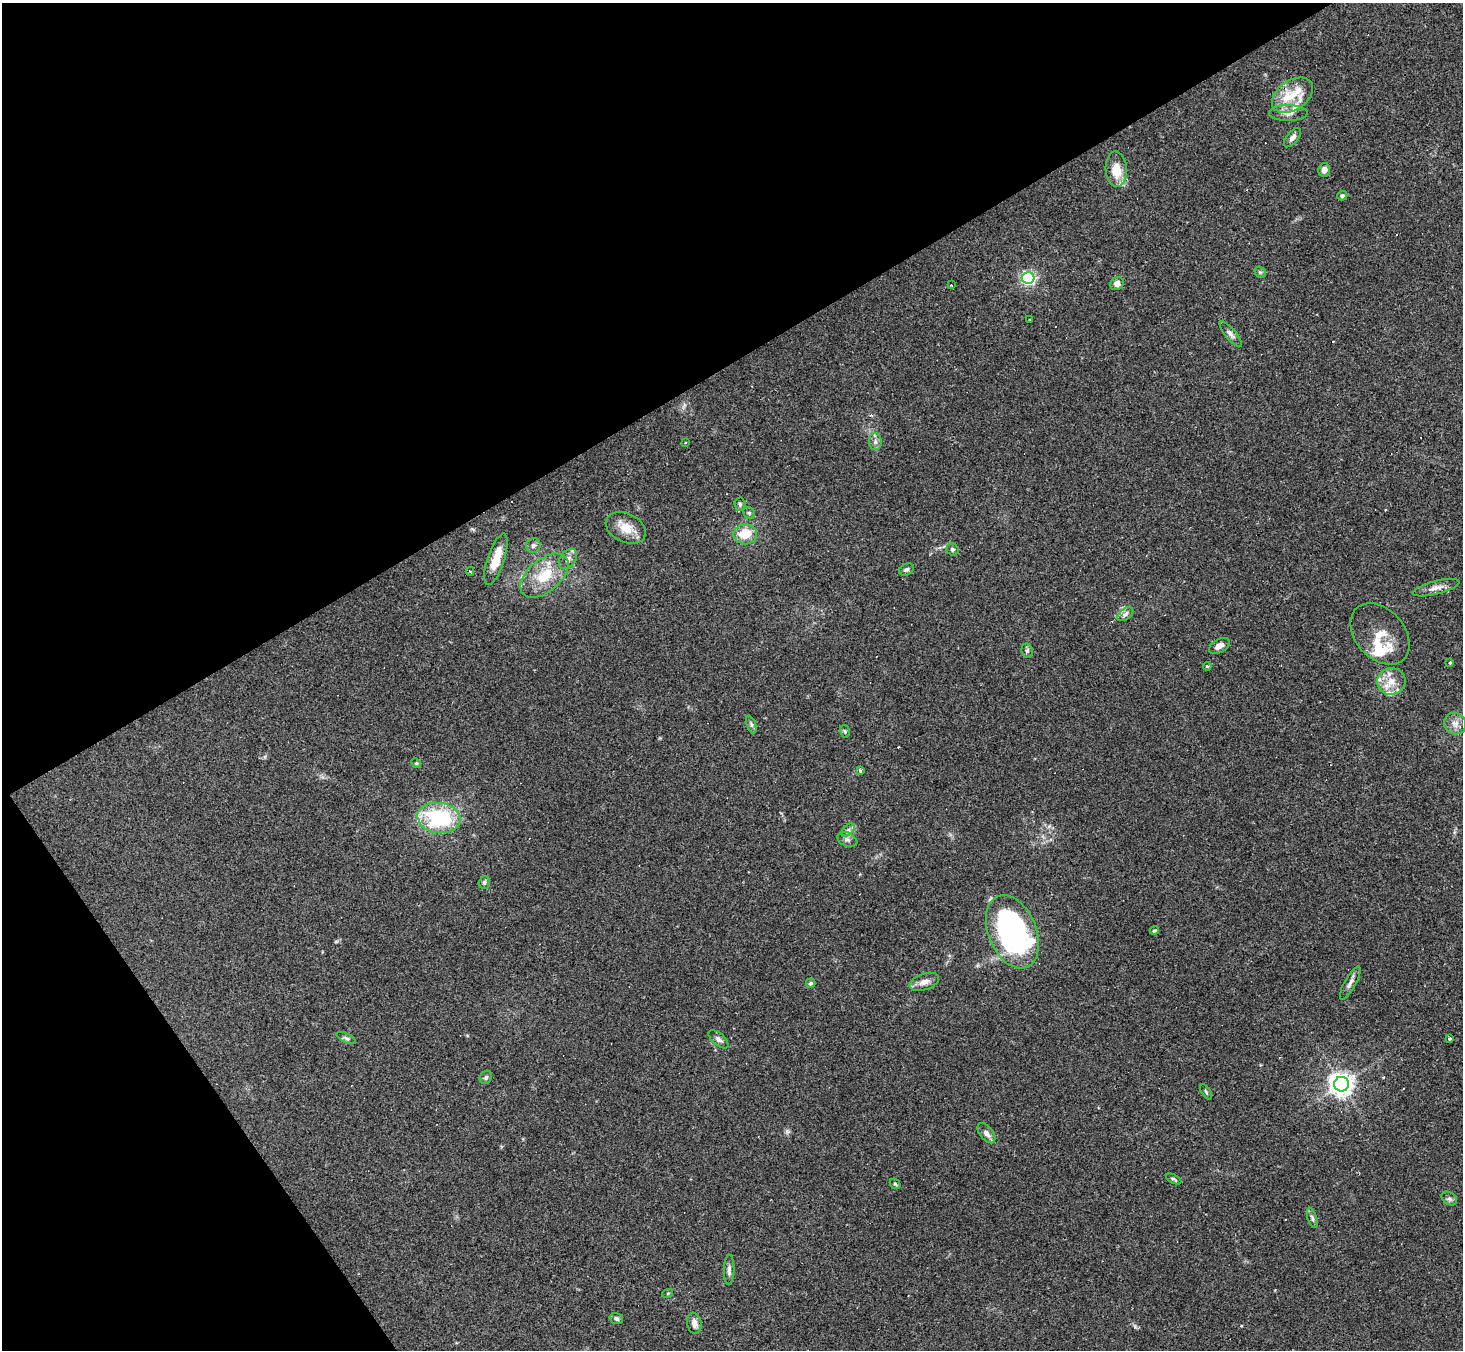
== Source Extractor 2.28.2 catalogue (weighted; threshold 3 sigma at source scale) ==
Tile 5 of 4 x 4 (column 1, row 2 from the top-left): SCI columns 1-1461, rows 2987-4334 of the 5843 x 5835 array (HDU 1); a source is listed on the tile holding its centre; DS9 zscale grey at full resolution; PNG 1465 x 1352 px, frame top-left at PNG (2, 3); each listed source drawn as its Kron ellipse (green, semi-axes under 4 px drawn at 4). Shown black and unused: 33% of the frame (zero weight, under 2 of 3 exposures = <1% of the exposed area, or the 3 px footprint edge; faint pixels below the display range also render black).
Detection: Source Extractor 2.28.2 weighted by HDU 2 'WHT'; one run over the whole footprint, this tile lists its part. Background 0.101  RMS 0.0084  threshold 0.0379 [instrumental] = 3 sigma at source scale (4.5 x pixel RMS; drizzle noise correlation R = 1.50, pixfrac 1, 0.05/0.05 arcsec/px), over >= 5 px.
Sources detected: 77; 9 cosmic-ray / hot-pixel residue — neither listed nor drawn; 6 inside a brighter listed object's ellipse — not listed separately; the other 62 listed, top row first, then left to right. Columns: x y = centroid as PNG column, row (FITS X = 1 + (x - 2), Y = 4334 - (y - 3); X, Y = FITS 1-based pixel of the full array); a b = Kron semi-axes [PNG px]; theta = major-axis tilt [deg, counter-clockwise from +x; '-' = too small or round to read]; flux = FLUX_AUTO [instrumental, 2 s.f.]
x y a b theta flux
1292 95 23 14 34 21
1288 113 19 8 -1 6.3
1293 138 11 6 50 3.2
1116 169 17 10 -87 17
1324 170 7 6 - 4.2
1342 196 5 4 - 1.7
1260 272 6 5 - 1.4
1028 278 6 6 - 180
1117 283 7 6 - 4.2
951 285 3 2 - 1.8
1030 320 3 2 - 0.93
1231 334 16 5 -51 3.6
685 442 3 2 - 0.94
875 442 8 6 -88 2.9
740 504 6 5 - 1.6
749 513 6 5 - 1.4
626 528 21 14 -25 14
745 534 12 10 0 17
533 546 7 7 - 2.4
952 549 6 5 - 1.8
496 559 27 8 72 16
568 559 11 7 50 4.2
906 570 8 5 29 2
470 571 4 3 - 1.4
544 576 28 16 40 26
1436 588 24 6 14 6.3
1125 614 9 5 38 3
1380 634 35 24 -48 21
1219 646 11 6 30 5.1
1027 651 7 5 -83 2.2
1450 662 3 3 - 1.4
1207 666 4 3 - 1.3
1391 681 14 13 - 11
751 724 9 4 -69 1.8
1455 724 11 10 - 5.9
845 731 6 5 - 1.3
416 763 5 4 - 0.98
860 771 3 3 - 2.3
439 818 21 15 -8 72
848 830 8 4 45 2.3
847 840 10 7 -23 2.9
484 882 6 5 - 1.5
1154 930 4 4 - 1
1012 932 38 24 -67 190
924 982 15 8 19 6
811 983 5 4 - 1.6
1350 983 19 5 61 4.1
346 1038 10 4 -25 2
1449 1038 3 3 - 4.1
718 1039 12 6 -41 2.8
486 1077 7 5 58 1.9
1342 1084 7 7 - 680
1206 1092 8 3 -57 1.2
986 1133 12 6 -52 4.4
1174 1179 8 3 -28 1.5
895 1184 6 4 -42 1.3
1449 1199 8 6 -34 2.2
1312 1218 10 4 -73 2.3
729 1270 15 5 88 3.3
668 1293 5 3 - 0.74
616 1319 7 5 -18 1.9
694 1323 10 7 -81 5
Overlapping masked pixels (flux is a lower limit): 1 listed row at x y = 1292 95